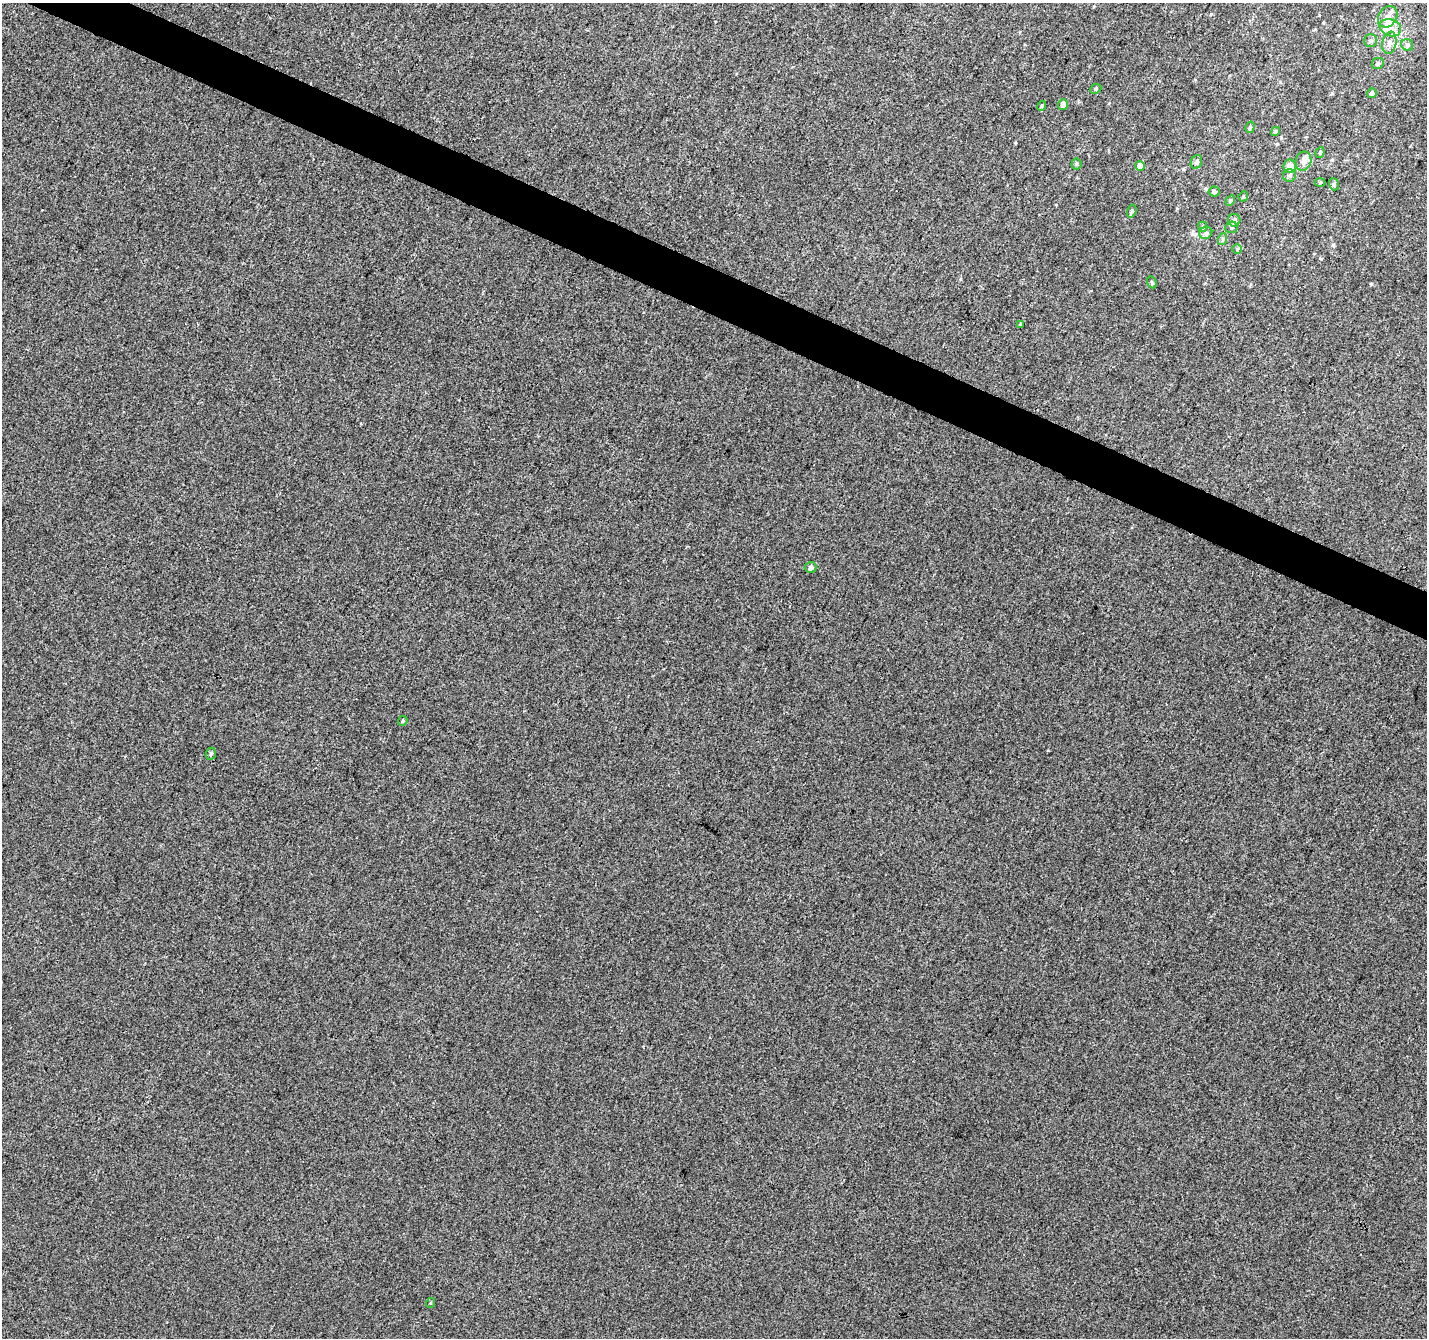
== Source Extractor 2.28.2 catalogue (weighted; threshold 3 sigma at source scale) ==
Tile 11 of 4 x 4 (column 3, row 3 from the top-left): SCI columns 2851-4275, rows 1540-2875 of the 5709 x 5816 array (HDU 1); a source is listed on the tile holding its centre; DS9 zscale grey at full resolution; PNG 1429 x 1340 px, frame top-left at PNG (2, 3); each listed source drawn as its Kron ellipse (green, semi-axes under 4 px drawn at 4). Shown black and unused: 3% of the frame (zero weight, under 3 of 4 exposures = <1% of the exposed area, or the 3 px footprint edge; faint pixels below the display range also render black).
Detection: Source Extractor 2.28.2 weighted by HDU 2 'WHT'; one run over the whole footprint, this tile lists its part. Background 7.35e-04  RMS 0.0034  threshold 0.0153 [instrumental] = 3 sigma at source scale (4.5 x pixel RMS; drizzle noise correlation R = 1.50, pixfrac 1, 0.0396/0.0396 arcsec/px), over >= 5 px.
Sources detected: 40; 3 inside a brighter listed object's ellipse — not listed separately; the other 37 listed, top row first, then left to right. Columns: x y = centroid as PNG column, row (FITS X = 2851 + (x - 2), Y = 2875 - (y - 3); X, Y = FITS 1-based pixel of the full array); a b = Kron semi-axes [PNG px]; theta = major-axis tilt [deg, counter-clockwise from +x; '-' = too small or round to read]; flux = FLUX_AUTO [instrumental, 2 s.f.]
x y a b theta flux
1388 17 11 9 58 2.3
1390 28 11 8 -20 2.8
1370 41 6 6 - 0.81
1389 43 11 7 79 1.6
1407 45 6 5 - 0.69
1378 63 6 5 - 0.66
1096 89 6 4 23 0.47
1372 93 5 5 - 0.81
1063 104 5 4 - 1.9
1042 106 5 4 - 0.4
1250 127 6 4 74 0.59
1275 131 5 4 - 0.73
1320 152 5 4 - 0.51
1303 161 9 8 - 2.4
1196 162 7 5 67 0.93
1076 164 5 5 - 0.52
1140 166 5 5 - 2.5
1290 166 6 6 - 3
1289 176 6 6 - 0.86
1320 182 5 3 - 0.34
1334 184 6 5 - 0.52
1214 191 5 5 - 0.76
1243 196 5 4 - 0.37
1230 201 5 4 - 0.56
1132 211 6 4 74 0.56
1234 220 6 6 - 1.2
1203 227 5 4 - 0.47
1231 227 6 5 - 0.61
1206 233 7 6 - 0.86
1223 239 6 3 72 0.43
1237 249 5 5 - 0.4
1152 282 6 4 -70 0.45
1020 324 4 3 - 0.35
811 567 6 5 - 1.1
403 721 5 4 - 0.48
211 754 6 5 - 0.57
430 1303 5 3 - 0.32
Unlisted compact peaks at least as high as the median listed source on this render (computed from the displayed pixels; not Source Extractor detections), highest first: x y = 1211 14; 1371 284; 1321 259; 960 279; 1206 189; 1015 143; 1333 245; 1048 750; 1323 23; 1183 169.